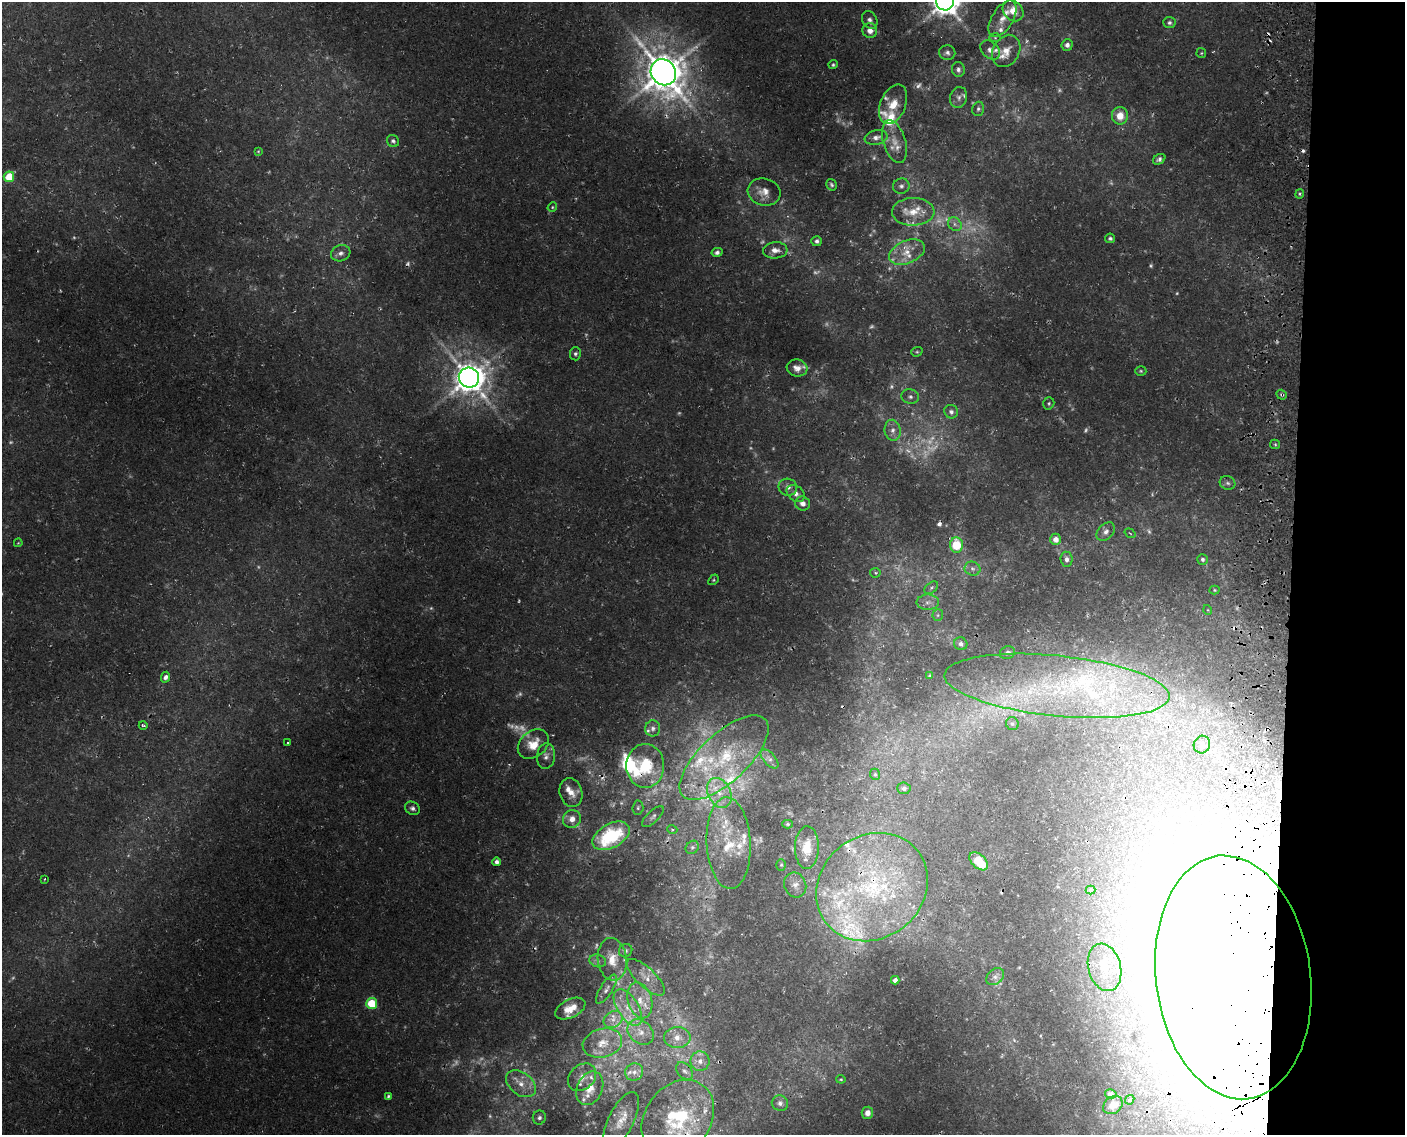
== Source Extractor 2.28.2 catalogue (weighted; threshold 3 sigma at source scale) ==
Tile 9 of 3 x 4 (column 3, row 3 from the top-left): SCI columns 3209-4611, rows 1136-2268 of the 4897 x 4553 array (HDU 1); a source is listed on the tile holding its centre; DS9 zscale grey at full resolution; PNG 1407 x 1137 px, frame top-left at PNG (2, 2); each listed source drawn as its Kron ellipse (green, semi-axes under 4 px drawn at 4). Shown black and unused: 8% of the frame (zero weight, under 3 of 4 exposures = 5% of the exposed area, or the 3 px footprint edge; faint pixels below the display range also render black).
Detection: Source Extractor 2.28.2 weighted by HDU 2 'WHT'; one run over the whole footprint, this tile lists its part. Background 0.00483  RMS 0.0017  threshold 0.00758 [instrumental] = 3 sigma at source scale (4.5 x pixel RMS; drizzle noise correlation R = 1.50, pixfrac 1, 0.0396/0.0396 arcsec/px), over >= 5 px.
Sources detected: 282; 83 too faint to see at this stretch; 10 cosmic-ray / hot-pixel residue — neither listed nor drawn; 52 inside a brighter listed object's ellipse — not listed separately; the other 137 listed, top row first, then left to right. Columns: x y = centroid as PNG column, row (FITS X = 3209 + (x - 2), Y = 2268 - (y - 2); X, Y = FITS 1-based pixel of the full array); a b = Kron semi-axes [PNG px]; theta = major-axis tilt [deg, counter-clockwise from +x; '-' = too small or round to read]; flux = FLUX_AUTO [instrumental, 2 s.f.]
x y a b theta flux
945 2 9 8 - 290
1013 11 11 9 -46 2.4
1003 19 20 10 58 2.3
870 20 9 7 -61 0.75
1169 23 6 5 - 0.44
870 31 7 7 - 1.4
995 38 6 4 -2 0.3
1067 45 6 5 - 0.79
990 50 11 8 -43 1
1006 51 17 13 60 2.3
947 53 8 7 - 0.61
1201 53 5 4 - 0.26
833 65 4 4 - 0.28
958 69 7 6 - 0.6
663 72 13 12 - 580
959 98 11 8 72 0.83
893 104 21 12 67 3.1
978 109 7 5 73 0.45
1120 116 9 8 - 2.4
876 137 11 7 11 0.9
393 141 6 5 - 0.45
894 142 22 11 -73 2.3
258 151 3 3 - 0.17
1159 159 7 5 34 0.52
9 177 5 5 - 5.6
831 185 6 5 - 0.35
901 186 8 7 - 0.63
764 192 16 13 -15 2
1300 194 5 3 - 0.24
552 207 5 4 - 0.22
913 212 21 14 1 3.7
955 224 7 6 - 0.7
1110 238 5 4 - 0.39
817 241 5 5 - 0.52
775 250 12 8 5 1.3
717 252 5 4 - 0.56
907 252 19 11 23 3.2
341 253 10 8 18 0.84
917 352 6 4 19 0.25
575 354 6 5 - 0.44
797 368 10 8 -8 1.2
1141 371 5 4 - 0.25
469 378 10 10 - 410
1282 395 5 4 - 0.37
910 397 9 7 -14 0.63
1049 403 6 5 - 0.3
951 412 7 6 - 0.67
893 430 10 8 -81 1
1275 444 5 4 - 0.25
1228 483 8 6 -18 0.51
788 487 9 8 - 1
796 494 10 7 -38 1.1
803 503 7 7 - 1.1
1106 532 11 7 46 0.88
1130 533 6 3 -36 0.16
1056 539 6 5 - 1.2
18 543 4 3 - 0.15
956 545 7 6 - 6.1
1067 559 7 6 - 0.72
1202 559 5 5 - 0.39
972 569 8 7 - 0.65
875 573 5 5 - 0.32
713 580 6 4 50 0.23
931 588 8 5 41 0.36
1214 590 5 4 - 0.21
928 602 11 7 0 0.99
1208 610 5 3 - 0.13
938 615 6 5 - 0.3
961 644 7 6 - 0.69
1007 653 8 6 22 0.65
930 676 4 3 - 0.37
165 677 5 4 - 0.75
1057 686 113 30 -6 36
1012 724 7 6 - 0.4
143 725 4 3 - 0.3
653 728 8 7 - 0.71
288 742 3 3 - 1.9
533 744 17 13 40 3.3
1202 745 9 8 - 0.85
546 756 13 9 83 1
724 758 56 24 43 16
770 759 11 6 -47 0.7
645 766 22 19 90 9.1
875 774 6 5 - 0.31
904 788 6 5 - 0.66
571 793 14 11 -74 1.9
719 793 16 11 -64 3.2
412 808 8 6 -30 0.61
638 808 7 5 86 0.34
653 817 14 5 43 0.66
572 819 9 9 - 1.7
788 824 5 4 - 0.27
672 829 5 3 - 0.17
611 836 20 12 29 17
729 843 46 22 -87 8.3
692 847 7 6 - 0.4
807 848 21 12 89 4
979 861 11 7 -43 5
496 862 4 4 - 0.71
781 865 6 5 - 0.25
45 879 3 3 - 0.17
795 885 13 11 -68 1.3
872 887 59 51 38 38
1090 890 5 4 - 0.22
626 951 7 6 - 0.46
612 959 21 14 -84 3.6
598 961 8 6 -17 0.56
1105 967 24 16 -76 4.1
646 977 24 9 -44 2.2
995 977 10 7 42 0.78
1233 977 122 77 -83 1900
895 980 4 4 - 0.9
606 989 16 6 58 0.9
640 1000 18 12 -74 3.1
372 1003 5 5 - 8.4
628 1007 20 10 -58 3.1
570 1008 16 9 26 2.7
613 1019 10 8 33 1.2
641 1032 14 11 -41 1.8
677 1038 13 10 -1 1.9
602 1043 20 14 15 3.2
700 1061 10 9 - 1.3
684 1071 10 7 -49 0.7
634 1072 9 8 - 0.93
582 1077 15 12 43 1.8
841 1079 4 3 - 0.19
521 1084 17 11 -37 2.5
590 1088 17 12 66 2.5
1111 1094 6 4 -13 0.46
388 1096 4 3 - 0.27
1130 1100 5 4 - 0.23
780 1103 8 7 - 0.82
1113 1105 10 8 36 1.2
867 1113 6 6 - 1.1
539 1118 7 6 - 0.64
678 1119 42 32 54 16
621 1120 30 12 63 3.1
Overlapping masked pixels (flux is a lower limit): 7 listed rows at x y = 663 72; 1282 395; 645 766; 729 843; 872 887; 1233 977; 678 1119
Isophote crosses this tile's border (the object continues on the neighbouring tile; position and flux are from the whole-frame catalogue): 3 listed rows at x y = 945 2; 1233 977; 678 1119